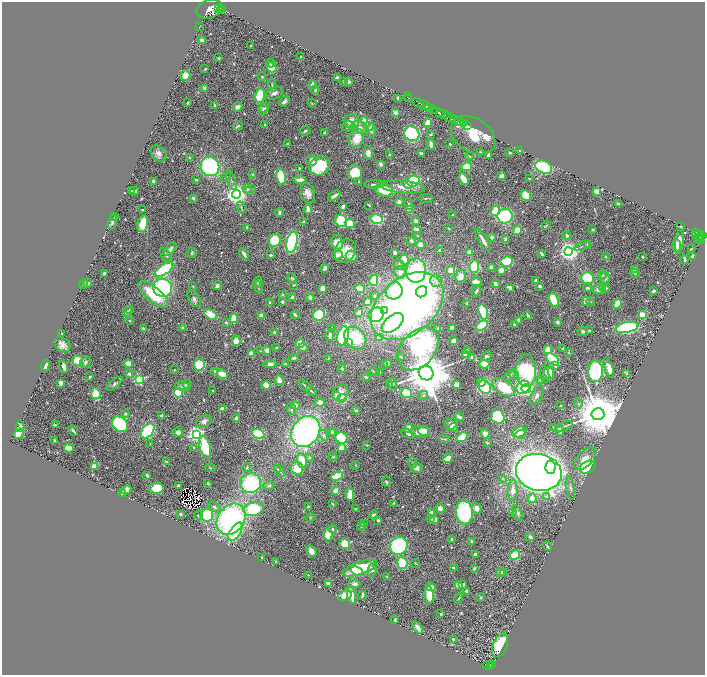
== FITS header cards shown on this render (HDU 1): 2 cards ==
NAXIS1  =                 1406
NAXIS2  =                 1345

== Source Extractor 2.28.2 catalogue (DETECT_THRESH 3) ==
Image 1406 x 1345 px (HDU 1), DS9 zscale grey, zoomed out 1/2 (1 PNG px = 2 x 2 image px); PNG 707 x 677 px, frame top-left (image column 2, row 1345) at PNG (2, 2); each listed source drawn as its Kron ellipse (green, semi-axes under 4 px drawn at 4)
Background 0.904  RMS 0.023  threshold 0.0704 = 3 sigma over >= 5 px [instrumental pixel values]
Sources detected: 689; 21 cannot appear on this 1/2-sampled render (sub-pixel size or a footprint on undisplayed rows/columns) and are neither listed nor drawn; of the other 668, the 500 brightest by FLUX_AUTO listed and drawn (168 fainter detections omitted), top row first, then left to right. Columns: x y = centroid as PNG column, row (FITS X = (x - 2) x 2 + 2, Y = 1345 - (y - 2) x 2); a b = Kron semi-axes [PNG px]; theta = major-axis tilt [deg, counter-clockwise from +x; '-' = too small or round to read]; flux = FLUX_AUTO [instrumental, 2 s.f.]
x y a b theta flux
218 8 4 3 - 2600
209 9 13 9 16 14000
223 10 4 2 - 2000
221 11 3 2 - 1900
199 27 2 1 - 21
202 40 3 2 - 13
251 46 2 2 - 5.8
301 57 3 2 - 12
218 58 2 2 - 7.9
271 63 4 3 - 12
272 67 5 4 - 110
205 69 3 2 - 6.2
185 75 5 5 - 51
262 77 4 3 - 5.3
337 78 3 3 - 18
343 81 3 2 - 4.1
349 82 3 2 - 22
272 85 6 3 -76 7.8
313 85 4 4 - 13
205 88 4 4 - 16
315 90 4 3 - 5.7
274 93 9 6 24 27
260 95 7 5 77 190
407 97 2 1 - 29
398 98 3 2 - 19
409 98 2 1 - 75
284 101 6 3 47 16
418 102 6 3 -25 2800
188 103 3 2 - 5.1
312 103 5 2 - 4.2
424 105 6 2 -24 2100
215 106 4 2 - 8.7
237 107 5 4 - 26
264 108 5 4 - 7.6
429 108 4 2 - 350
263 109 6 4 78 9.7
432 110 4 2 - 420
435 110 4 2 - 690
439 112 3 1 - 510
396 113 4 4 - 22
443 114 7 3 -7 1100
449 117 6 2 -23 4000
455 120 2 2 - 770
351 121 8 7 - 56
364 121 3 3 - 140
458 121 5 2 - 2200
428 123 4 3 - 99
464 124 3 2 - 430
265 125 3 2 - 7.3
238 126 5 3 - 6.8
348 126 6 4 14 9.5
369 126 5 3 - 64
467 126 2 1 - 370
360 127 9 5 -19 27
305 131 5 3 - 7.8
371 131 7 4 83 13
325 132 4 3 - 12
412 134 8 7 - 420
431 134 3 2 - 8.4
473 135 24 17 -32 420
357 138 9 7 67 100
287 144 3 2 - 4.6
431 144 5 3 - 19
450 144 2 2 - 25
520 150 3 2 - 11
480 152 3 2 - 6.4
159 153 9 6 -47 25
368 153 7 4 -78 32
510 153 2 2 - 8
421 154 4 3 - 11
390 155 3 3 - 8.2
488 155 3 2 - 18
469 156 4 3 - 4.8
190 158 2 2 - 12
312 160 5 5 - 16
380 164 3 3 - 13
210 166 10 9 - 720
319 166 11 9 19 250
467 167 5 3 - 160
544 167 9 6 -24 450
300 168 2 2 - 12
355 173 7 7 - 150
253 175 3 3 - 9.7
502 176 4 3 - 35
226 177 5 3 - 6.6
281 177 8 4 -80 160
529 178 3 2 - 4
464 179 6 3 -58 73
196 180 3 2 - 7.8
231 180 10 3 -70 9.6
300 180 6 3 3 33
154 181 3 3 - 29
359 181 2 2 - 11
413 181 6 5 - 300
374 184 10 2 2 12
407 184 5 4 - 17
402 187 22 6 -6 61
247 189 5 3 - 7.6
250 189 6 3 16 9.6
384 190 9 6 -17 120
131 191 4 3 - 15
134 191 4 3 - 19
597 191 4 3 - 44
308 193 10 7 -69 40
236 194 4 4 - 4600
334 196 7 2 32 18
526 196 5 4 - 200
193 198 2 2 - 14
426 198 6 2 2 7.7
399 202 4 4 - 22
409 204 6 3 -69 6.9
618 204 3 2 - 21
369 205 4 2 - 4.3
343 206 3 2 - 14
241 207 6 3 -70 7.5
308 209 4 2 - 51
142 210 2 2 - 7.2
409 210 4 3 - 52
495 211 5 4 - 200
279 212 4 3 - 13
453 215 3 3 - 5.7
505 216 7 7 - 370
114 217 3 2 - 4.2
377 219 6 5 - 300
341 221 6 5 - 310
416 221 4 4 - 14
112 222 7 2 68 11
303 222 4 4 - 9.2
350 223 5 4 - 150
143 224 9 5 76 120
546 225 5 3 - 5.6
247 227 3 2 - 4.4
680 227 3 2 - 5
448 228 2 2 - 4.1
593 229 2 2 - 6.4
416 230 4 3 - 31
517 230 4 3 - 110
696 232 4 2 - 320
699 233 2 2 - 430
567 235 4 3 - 14
417 236 3 3 - 4.5
703 236 2 2 - 670
492 237 4 3 - 13
701 237 4 2 - 600
699 238 3 2 - 120
506 239 4 3 - 14
700 239 5 2 - 310
275 240 6 6 - 180
483 240 12 2 -59 32
411 241 4 3 - 15
679 241 11 3 83 75
292 242 10 5 77 730
337 243 7 5 -72 70
588 244 4 3 - 14
420 245 4 4 - 37
582 246 8 3 23 8.1
677 246 7 4 -90 40
170 249 8 3 49 25
691 249 2 2 - 4.9
439 250 3 3 - 7.2
345 251 12 10 60 93
568 251 4 4 - 3600
192 253 5 4 - 12
395 253 3 3 - 13
470 253 3 3 - 41
541 253 3 2 - 12
244 254 6 3 -58 22
166 255 7 3 -55 14
271 255 4 3 - 6.2
338 255 5 4 - 36
693 256 3 3 - 12
352 257 6 5 - 41
606 257 3 3 - 7.8
643 257 3 2 - 4.4
685 259 5 2 - 13
404 260 5 3 - 120
507 261 6 5 - 220
399 265 5 5 - 9.9
474 266 6 5 - 310
491 267 3 2 - 42
164 269 10 5 35 480
325 269 4 3 - 6.9
635 269 4 3 - 27
451 270 4 4 - 81
501 270 3 3 - 58
416 271 12 10 86 500
400 272 6 5 - 24
635 273 5 3 - 5.8
104 274 3 2 - 15
602 275 5 3 - 5.4
460 276 6 5 - 52
588 278 6 6 - 230
605 278 6 5 - 16
292 279 5 4 - 6.2
374 280 5 4 - 310
536 280 3 3 - 9.9
436 281 6 5 - 18
258 282 5 4 - 11
476 282 6 3 -4 38
88 283 4 3 - 12
84 284 5 3 - 4.2
495 284 4 3 - 30
294 285 3 2 - 4.1
193 286 3 3 - 4.3
217 286 5 4 - 18
540 286 3 2 - 12
258 287 6 3 -69 6.9
510 287 4 3 - 18
163 288 9 9 - 640
322 288 3 3 - 43
587 288 4 3 - 7.5
602 288 4 3 - 6.1
606 288 4 3 - 8.8
360 289 5 4 - 170
598 289 5 5 - 27
394 291 9 8 - 140
476 291 6 3 54 13
653 291 3 2 - 11
422 292 6 5 - 170
153 294 18 7 -40 190
282 295 3 3 - 6.4
374 296 3 2 - 4.2
292 297 3 3 - 23
310 297 4 4 - 20
194 299 9 5 -53 17
554 300 7 4 -72 170
586 301 4 3 - 50
270 302 3 2 - 6.2
282 302 4 3 - 8.8
367 302 3 3 - 44
591 302 4 3 - 5.2
467 303 3 3 - 6.3
617 304 5 3 - 81
407 306 41 28 40 3100
130 309 2 2 - 13
384 310 4 3 - 67
128 312 5 3 - 12
483 312 8 4 -72 340
358 313 4 3 - 22
210 314 7 4 -35 96
261 315 3 3 - 24
295 315 4 2 - 11
319 315 6 5 - 320
376 315 8 7 - 410
528 315 4 2 - 11
642 315 4 3 - 72
234 319 4 3 - 84
129 320 4 3 - 6.3
518 320 4 4 - 19
226 322 4 4 - 6.8
557 322 3 3 - 13
393 323 12 7 38 490
514 324 3 3 - 9.4
482 326 6 4 39 190
451 327 3 3 - 9.7
627 327 11 5 11 590
143 328 2 2 - 10
183 328 3 3 - 18
332 328 3 3 - 4
438 328 3 3 - 5.7
583 331 5 5 - 10
589 331 3 3 - 13
274 332 3 3 - 9.1
62 334 2 2 - 4.6
330 335 6 4 80 20
343 336 10 5 77 650
355 338 12 10 -48 240
379 338 4 3 - 47
236 341 5 4 - 55
454 341 4 3 - 51
349 343 4 3 - 16
300 344 4 4 - 130
62 345 9 6 -40 36
303 347 4 3 - 66
277 348 3 3 - 6.3
418 349 24 17 50 700
562 349 2 2 - 5
267 350 3 3 - 32
548 350 3 3 - 100
260 351 3 3 - 4.3
467 351 3 3 - 11
569 352 3 3 - 4.5
251 353 4 3 - 66
465 355 4 4 - 19
400 356 3 2 - 4.8
486 356 5 4 - 12
294 358 5 3 - 9.4
328 358 3 3 - 4.5
472 358 3 3 - 19
553 359 7 5 -44 290
78 361 5 5 - 170
85 362 6 5 - 18
128 363 3 3 - 49
388 363 3 3 - 17
270 364 6 4 3 25
285 364 4 2 - 8.4
384 364 4 3 - 4.6
484 364 5 3 - 120
199 365 6 5 - 220
45 366 6 3 71 26
555 366 4 3 - 10
64 367 6 3 -73 35
342 368 5 3 - 7.6
609 368 10 4 -71 44
174 370 4 3 - 4.2
215 371 3 3 - 16
526 371 16 10 -88 750
596 371 10 7 88 580
374 372 5 3 - 4.8
379 372 2 2 - 18
426 373 7 7 - 32000
549 373 6 4 -69 110
129 374 4 3 - 11
222 374 6 4 -23 77
545 374 9 4 -81 13
627 374 4 3 - 11
510 375 8 4 42 11
514 375 6 4 -50 12
90 377 4 3 - 7.4
366 377 4 3 - 7.4
139 379 3 3 - 610
279 380 5 3 - 62
540 380 2 2 - 9.2
482 382 4 3 - 42
61 383 4 3 - 23
393 383 6 4 -75 6.5
115 384 9 4 40 13
187 384 4 3 - 6.7
390 384 4 2 - 4
456 384 4 3 - 31
266 385 4 4 - 92
305 385 7 2 -42 6.5
183 386 8 4 -12 19
485 387 7 5 -49 450
504 387 13 7 -32 200
523 387 7 6 - 430
526 389 4 4 - 150
213 391 2 2 - 4
311 391 6 2 -39 6.4
179 393 5 4 - 170
340 393 9 7 54 44
406 393 5 4 - 190
96 394 5 4 - 120
423 395 5 4 - 10
537 395 11 5 62 20
337 396 3 2 - 100
342 398 5 4 - 170
320 402 5 4 - 28
578 404 4 4 - 8.9
295 405 4 4 - 26
561 406 2 2 - 5
222 409 2 2 - 65
291 409 6 4 -69 9.5
356 410 3 2 - 6.9
125 414 4 3 - 5.7
598 414 6 6 - 42000
161 415 3 3 - 9.3
459 417 5 3 - 21
498 417 7 6 - 320
236 418 3 3 - 31
204 421 8 5 26 25
120 424 9 7 -44 490
451 424 6 5 - 29
55 425 3 2 - 27
564 426 9 2 23 7
20 427 5 3 - 18
453 427 4 4 - 46
408 428 5 3 - 74
554 428 4 3 - 5
560 430 6 2 -75 13
73 431 6 2 -49 12
148 431 8 5 51 500
306 431 16 13 54 1400
331 431 3 3 - 8.9
424 431 5 5 - 53
178 432 5 4 - 25
333 432 3 2 - 4.7
420 432 9 6 -2 82
519 432 7 5 26 130
485 433 5 4 - 28
19 434 5 4 - 98
196 434 4 4 - 2000
258 434 6 4 -21 270
408 434 7 4 -21 14
520 434 5 4 - 88
324 435 5 4 - 10
462 437 6 4 35 94
341 438 6 5 - 230
444 439 5 3 - 7
54 440 2 2 - 4.5
487 443 2 2 - 7.3
150 444 3 2 - 4.2
367 445 3 3 - 5
205 447 12 5 -75 250
69 448 5 3 - 80
194 448 4 3 - 6.1
342 448 4 3 - 79
333 457 4 4 - 5.1
310 458 2 2 - 17
448 458 5 3 - 69
585 459 14 7 46 49
166 461 2 2 - 4.9
302 461 7 4 -73 140
413 462 5 3 - 5
356 465 4 3 - 4.4
94 466 4 3 - 66
247 467 5 3 - 5.4
551 467 7 5 87 280
588 467 8 5 30 320
210 468 5 3 - 4.6
297 468 6 6 - 100
417 468 6 5 - 16
277 469 3 2 - 4
280 471 7 3 -47 7
539 472 23 18 -12 6800
147 475 3 2 - 12
337 476 6 3 23 240
503 479 4 4 - 6.2
386 482 5 3 - 6.9
251 483 10 9 - 440
208 484 3 2 - 10
178 485 3 2 - 5.1
269 486 6 4 16 9.2
157 488 7 5 8 140
570 488 12 4 -79 19
126 490 5 3 - 55
513 490 11 5 88 38
336 491 4 4 - 51
122 494 3 3 - 17
350 494 6 3 89 120
547 497 2 2 - 29
532 498 5 4 - 40
393 503 3 3 - 4.2
332 504 3 2 - 4.1
214 507 7 4 -40 13
308 507 2 2 - 22
440 508 5 4 - 34
476 508 5 4 - 46
254 509 10 7 15 320
356 509 2 2 - 9.5
464 512 12 8 -84 660
512 512 4 4 - 5.6
431 513 4 4 - 24
518 513 8 4 -69 13
181 514 3 3 - 6.8
198 515 4 3 - 6.3
207 515 6 6 - 200
373 515 4 4 - 11
311 517 5 3 - 4.6
231 519 17 13 54 1100
431 519 3 2 - 6.4
378 520 2 2 - 13
435 520 4 3 - 41
364 524 3 2 - 8.8
361 526 4 3 - 10
332 529 4 3 - 8.6
235 532 10 5 57 440
328 535 6 4 88 130
530 537 4 3 - 15
452 540 3 2 - 18
471 541 3 3 - 8
345 543 5 5 - 140
399 546 9 8 - 520
547 546 5 2 - 7.3
311 551 6 4 -53 41
476 554 4 3 - 27
515 555 5 4 - 150
262 557 2 2 - 4.7
276 562 3 2 - 4.5
402 563 6 5 - 220
416 563 5 3 - 4.4
453 567 2 2 - 9.6
360 568 18 6 19 210
474 568 3 3 - 8
372 570 7 4 67 16
357 571 6 4 -25 46
504 572 3 3 - 4.2
501 573 4 3 - 28
309 575 4 2 - 4.9
387 576 3 3 - 5.6
328 583 4 3 - 13
355 584 5 4 - 17
458 585 4 4 - 69
463 585 4 2 - 8.8
431 587 5 3 - 51
466 591 3 2 - 13
345 595 7 4 16 63
352 595 9 4 -79 64
362 595 4 2 - 11
429 595 9 3 -84 200
481 597 5 3 - 5.7
458 598 5 3 - 5
441 614 2 2 - 7.5
395 620 3 2 - 6.2
418 628 7 3 -52 26
453 640 4 2 - 9.6
500 645 12 7 67 190
493 664 3 2 - 110
490 665 2 2 - 92
488 666 5 4 - 190
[168 fainter detections neither listed nor drawn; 21 sub-pixel or undisplayed-footprint detections neither listed nor drawn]